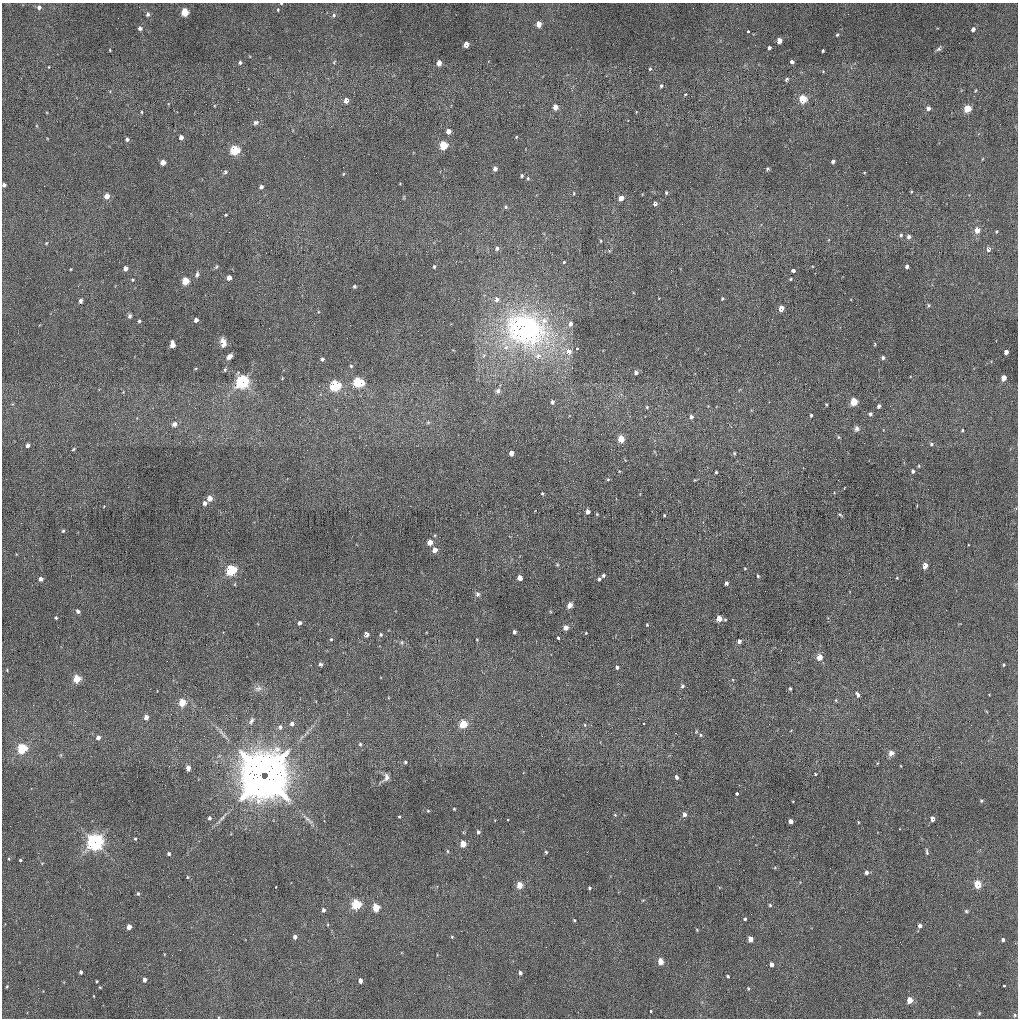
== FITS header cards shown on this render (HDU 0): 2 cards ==
NAXIS1  =                 1016 / length of data axis 1
NAXIS2  =                 1016 / length of data axis 2

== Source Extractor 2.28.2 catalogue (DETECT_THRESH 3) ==
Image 1016 x 1016 px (HDU 0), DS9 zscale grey, 1 PNG px = 1 image px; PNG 1020 x 1020 px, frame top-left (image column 1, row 1016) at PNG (2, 3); no overlay
Background 33.7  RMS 3.9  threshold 11.7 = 3 sigma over >= 5 px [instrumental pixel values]
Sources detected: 264; all 264 listed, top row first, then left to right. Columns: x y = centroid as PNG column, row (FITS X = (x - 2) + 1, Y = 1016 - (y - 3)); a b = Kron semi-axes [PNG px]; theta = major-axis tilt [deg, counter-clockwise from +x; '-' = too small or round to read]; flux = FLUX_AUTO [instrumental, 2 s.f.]
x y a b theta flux
39 7 4 4 - 750
278 10 3 2 - 250
185 12 5 4 - 9500
148 14 6 5 - 620
334 15 6 5 - 490
539 24 5 4 - 2600
140 28 4 4 - 760
973 29 4 4 - 900
748 31 3 3 - 2100
837 35 5 4 - 290
779 41 4 4 - 2400
466 44 5 4 - 2800
769 48 3 3 - 610
939 49 7 5 43 530
110 50 4 3 - 180
823 51 3 2 - 320
240 62 4 3 - 480
334 62 6 3 54 270
792 62 3 3 - 11000
439 63 5 4 - 2200
49 67 3 2 - 150
650 69 5 4 - 270
786 79 4 3 - 420
661 86 4 3 - 390
685 94 4 3 - 210
803 99 5 4 - 9600
346 100 5 4 - 1900
555 107 5 4 - 2400
928 108 4 4 - 1000
967 109 5 4 - 7200
142 112 3 2 - 250
256 123 7 6 - 750
448 131 4 4 - 1900
181 137 4 4 - 1100
516 137 3 3 - 260
127 139 4 3 - 570
443 145 5 5 - 11000
235 150 5 5 - 15000
982 159 5 3 - 210
833 161 4 3 - 630
163 162 4 4 - 2300
495 169 5 4 - 1200
767 169 4 3 - 400
225 172 6 5 - 480
343 174 5 3 - 220
522 176 4 4 - 450
528 178 6 4 -70 380
4 185 4 3 - 670
261 187 5 4 - 740
666 192 4 3 - 360
911 192 3 3 - 230
574 193 4 3 - 230
107 196 5 4 - 2500
404 197 6 3 72 260
621 198 7 6 - 1400
655 204 5 4 - 810
505 207 6 6 - 480
226 215 3 3 - 260
977 230 5 4 - 3300
996 232 5 4 - 290
901 235 5 4 - 510
909 237 6 5 - 660
601 241 5 3 - 250
46 243 4 4 - 250
497 248 6 5 - 790
988 249 7 5 81 930
609 251 6 4 44 360
564 262 3 3 - 5500
907 266 4 3 - 730
216 267 6 4 59 350
434 267 5 4 - 380
125 268 4 4 - 1100
71 269 4 2 - 200
793 270 3 3 - 9300
197 275 8 5 70 680
229 278 4 4 - 1900
791 279 4 3 - 310
132 280 4 4 - 280
185 281 5 5 - 6700
354 286 4 4 - 420
722 298 4 3 - 300
497 299 7 7 - 1200
80 301 5 4 - 590
928 305 6 4 -89 330
781 308 5 4 - 2800
130 316 6 5 - 510
196 320 4 4 - 1000
139 321 4 4 - 380
570 324 7 5 81 1000
525 329 55 41 -19 68000
347 338 2 2 - 120
223 342 12 7 -78 1900
875 344 4 3 - 230
172 345 6 4 -85 2700
506 347 9 8 - 1700
577 349 3 3 - 770
569 351 7 6 - 2100
1006 352 4 4 - 1300
484 355 6 4 19 370
229 356 7 5 45 1200
538 356 11 9 16 2400
883 358 5 4 - 460
322 359 5 5 - 580
351 366 5 5 - 420
225 370 5 4 - 390
636 372 5 5 - 930
1003 378 5 4 - 3000
242 381 6 6 - 52000
358 382 7 5 -6 21000
335 386 6 5 - 23000
498 391 7 6 - 810
552 402 6 5 - 560
854 402 5 4 - 8500
826 404 3 3 - 280
879 406 4 3 - 770
647 407 5 5 - 430
870 414 4 4 - 440
811 415 3 3 - 390
691 417 5 5 - 840
428 422 5 5 - 400
174 424 7 7 - 1100
857 429 7 5 75 820
962 430 3 3 - 300
838 437 6 4 -89 290
621 439 6 5 - 3800
931 444 4 4 - 460
27 445 4 3 - 770
73 449 5 3 - 280
511 453 4 4 - 1800
734 453 4 4 - 380
913 471 4 3 - 570
716 472 3 3 - 280
608 479 4 4 - 280
542 493 4 3 - 300
210 498 5 4 - 2300
205 503 4 4 - 940
588 511 4 4 - 1100
597 514 4 4 - 230
664 515 3 2 - 260
840 515 7 3 -30 310
63 531 5 4 - 270
435 535 5 3 - 230
430 542 4 4 - 3300
435 550 4 4 - 2200
557 565 5 3 - 250
925 566 5 4 - 2400
745 568 3 2 - 200
231 570 5 5 - 25000
603 575 4 3 - 470
758 576 3 3 - 270
520 578 4 4 - 1700
897 578 4 3 - 180
41 579 4 4 - 930
599 579 3 3 - 450
726 583 4 3 - 800
478 594 6 6 - 630
570 605 5 4 - 1600
78 611 4 4 - 600
56 618 3 3 - 320
719 619 5 4 - 4200
300 623 4 4 - 850
647 625 3 3 - 220
566 628 5 5 - 1100
514 632 4 3 - 690
586 633 3 3 - 180
367 634 4 4 - 1400
381 635 5 4 - 350
558 638 3 3 - 2200
331 639 4 3 - 240
477 640 4 2 - 170
739 641 4 4 - 660
402 642 5 5 - 370
819 657 5 4 - 3700
320 664 4 4 - 580
1004 665 3 3 - 290
617 667 4 3 - 470
7 670 3 3 - 190
77 679 5 5 - 8300
682 686 5 5 - 520
258 688 11 7 21 1100
790 689 3 3 - 350
858 695 6 4 -60 750
836 700 5 3 - 260
182 702 5 4 - 7200
146 717 5 5 - 1300
251 721 10 6 66 810
644 723 3 2 - 430
292 724 5 5 - 950
463 724 5 5 - 9400
585 725 5 3 - 230
280 727 6 6 - 750
675 733 3 2 - 250
701 735 5 4 - 300
98 738 5 4 - 1100
360 744 4 4 - 360
22 749 5 5 - 17000
891 753 7 6 - 1200
405 762 4 4 - 370
188 768 5 4 - 1900
263 772 10 5 2 180000
815 774 3 3 - 280
386 777 11 7 65 1200
676 777 4 3 - 6300
265 778 26 25 - 490000
737 794 3 3 - 2200
981 801 4 4 - 340
454 809 3 2 - 240
428 811 4 4 - 260
684 814 5 4 - 810
615 815 5 3 - 230
399 817 3 3 - 1100
209 818 4 4 - 540
308 819 20 5 -41 1400
932 819 5 4 - 1200
508 820 3 3 - 440
324 821 2 2 - 1000
791 821 4 4 - 1300
858 822 4 2 - 190
478 832 4 4 - 520
135 839 4 3 - 260
95 842 7 6 - 84000
463 844 5 4 - 4000
447 851 5 3 - 270
546 852 4 4 - 300
927 852 8 3 -81 430
169 854 4 4 - 410
9 859 3 3 - 660
20 860 3 3 - 2600
866 872 4 4 - 700
187 877 5 3 - 230
977 884 5 4 - 6700
519 885 5 4 - 4400
276 887 3 2 - 500
589 888 3 3 - 430
138 893 5 4 - 360
356 904 5 5 - 16000
770 905 4 4 - 290
376 908 5 4 - 8200
323 910 5 4 - 680
966 911 5 5 - 370
745 919 3 3 - 3200
574 920 3 2 - 230
920 925 4 4 - 1000
129 927 4 4 - 1700
697 930 4 3 - 220
295 937 5 4 - 930
452 937 4 4 - 240
750 939 5 4 - 2000
1003 940 4 4 - 540
660 961 5 4 - 3500
771 964 4 3 - 1000
81 972 4 3 - 520
520 973 4 4 - 560
728 976 3 3 - 310
144 980 4 4 - 860
96 981 3 2 - 230
360 981 4 4 - 1200
7 986 4 2 - 230
1004 986 3 3 - 950
748 988 4 3 - 210
910 1000 5 4 - 3700
651 1011 3 3 - 1000
979 1013 4 4 - 240
1015 1015 4 3 - 310
At the frame edge (FLAGS 8, measured only in part): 2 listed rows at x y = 278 10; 4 185

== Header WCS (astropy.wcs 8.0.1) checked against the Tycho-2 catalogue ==
Header WCS as astropy/WCSLIB reads it (applying the file's SIP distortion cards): RA---SIN-SIP/DEC--SIN-SIP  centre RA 14:04:05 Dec +29:24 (211.02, +29.41 deg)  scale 2.77 x 2.74 arcsec/px (non-square pixels)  FOV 47.0' x 46.4'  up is +26 deg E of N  parity normal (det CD < 0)
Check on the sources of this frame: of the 60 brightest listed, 24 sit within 3.7 arcsec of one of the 33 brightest Tycho-2 stars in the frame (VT <= 13.59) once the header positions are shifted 0.06 arcsec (0.06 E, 0.02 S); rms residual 1.23 arcsec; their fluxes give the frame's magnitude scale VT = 21.06 - 2.5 log10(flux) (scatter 0.47 mag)
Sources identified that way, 23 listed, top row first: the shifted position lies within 3.7 arcsec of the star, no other Tycho-2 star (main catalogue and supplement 1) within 7.4 arcsec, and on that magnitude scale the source's flux lands within +1.5 / -3 mag of the star's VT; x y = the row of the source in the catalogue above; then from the Tycho-2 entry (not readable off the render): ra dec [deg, ICRS J2000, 3 dp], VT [Tycho-2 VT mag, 2 dp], TYC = Tycho-2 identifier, HIP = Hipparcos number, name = IAU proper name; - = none
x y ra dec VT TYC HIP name
185 12 211.474 +29.637 10.96 2012-1140-1 - -
539 24 211.187 +29.749 12.56 2012-822-1 - -
779 41 210.988 +29.819 12.17 2012-461-1 - -
466 44 211.237 +29.710 12.16 2012-701-1 - -
803 99 210.947 +29.787 12.10 2012-868-1 - -
967 109 210.812 +29.836 12.26 2012-945-1 - -
443 145 211.216 +29.634 12.11 2012-544-1 - -
235 150 211.380 +29.560 10.14 2012-904-1 - -
569 351 211.036 +29.536 12.06 2012-1123-1 - -
242 381 211.284 +29.405 10.52 2012-1011-1 - -
335 386 211.208 +29.434 10.86 2012-566-1 - -
854 402 210.790 +29.597 11.17 2012-1004-1 - -
925 566 210.670 +29.509 11.86 2012-260-1 - -
231 570 211.220 +29.272 10.03 2012-937-1 - -
719 619 210.814 +29.404 11.58 2012-739-1 - -
819 657 210.719 +29.411 12.05 2012-916-1 - -
77 679 211.301 +29.145 11.38 2012-238-1 - -
182 702 211.208 +29.165 11.87 2012-781-1 - -
95 842 211.224 +29.039 9.45 2012-722-1 68793 -
977 884 210.508 +29.308 11.42 2012-863-1 - -
356 904 210.993 +29.085 11.86 2012-247-1 - -
376 908 210.977 +29.090 11.13 2012-674-1 - -
660 961 210.731 +29.149 13.59 2012-602-1 - -